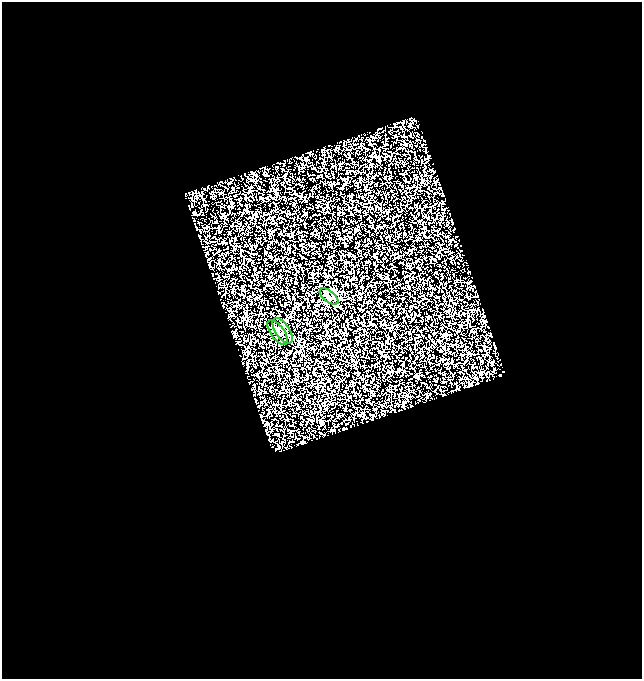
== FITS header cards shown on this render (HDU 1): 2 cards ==
NAXIS1  =                  640
NAXIS2  =                  677

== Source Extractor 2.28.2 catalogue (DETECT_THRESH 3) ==
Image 640 x 677 px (HDU 1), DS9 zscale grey, 1 PNG px = 1 image px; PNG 644 x 681 px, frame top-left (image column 1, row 677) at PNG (2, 2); each listed source drawn as its Kron ellipse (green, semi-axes under 4 px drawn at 4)
Background 0.146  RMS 2.2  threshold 6.5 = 3 sigma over >= 5 px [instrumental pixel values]
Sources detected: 3; all 3 listed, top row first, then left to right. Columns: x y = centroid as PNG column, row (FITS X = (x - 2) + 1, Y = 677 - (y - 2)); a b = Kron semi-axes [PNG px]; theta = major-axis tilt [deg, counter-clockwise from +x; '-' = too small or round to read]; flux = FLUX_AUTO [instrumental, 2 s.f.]
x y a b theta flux
329 297 11 5 -38 520
282 331 14 7 -57 630
278 332 15 6 -54 570